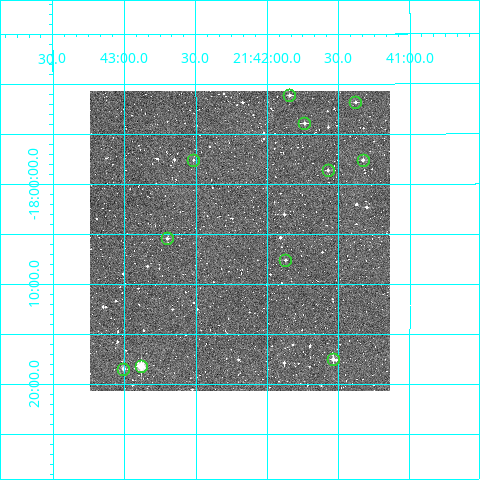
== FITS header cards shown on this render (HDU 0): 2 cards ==
NAXIS1  =                  300
NAXIS2  =                  300

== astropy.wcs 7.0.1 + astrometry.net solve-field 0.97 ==
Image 300 x 300 px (HDU 0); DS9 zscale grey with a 90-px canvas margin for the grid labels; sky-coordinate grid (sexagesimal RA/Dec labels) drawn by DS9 from the SOLVED WCS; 11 Tycho-2 reference stars matched to detected sources circled (green)
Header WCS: RA---TAN/DEC--TAN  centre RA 21:42:12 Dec -18:06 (325.55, -18.09 deg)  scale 6 arcsec/px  FOV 30.0' x 30.0'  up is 0 deg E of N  parity normal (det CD < 0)
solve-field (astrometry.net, Tycho-2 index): VERIFIED the header's WCS against the Tycho-2 star catalogue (verified at 2 index scales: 10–11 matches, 0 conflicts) and refined it, rather than solving blind
Solved WCS: RA---TAN-SIP/DEC--TAN-SIP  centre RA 21:42:12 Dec -18:06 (325.55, -18.09 deg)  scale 6 arcsec/px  FOV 30.0' x 30.0'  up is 0 deg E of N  parity normal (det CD < 0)
The solver's refit moves the header's centre by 1 arcsec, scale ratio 0.9995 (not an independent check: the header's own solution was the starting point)
Tycho-2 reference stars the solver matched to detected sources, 11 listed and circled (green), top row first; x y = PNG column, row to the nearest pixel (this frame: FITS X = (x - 90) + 1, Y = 300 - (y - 91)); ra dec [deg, ICRS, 3 dp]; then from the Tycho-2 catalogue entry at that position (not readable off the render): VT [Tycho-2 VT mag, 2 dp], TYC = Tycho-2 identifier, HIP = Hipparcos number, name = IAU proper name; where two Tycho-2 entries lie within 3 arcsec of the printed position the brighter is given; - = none
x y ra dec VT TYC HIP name
289 95 325.461 -17.852 11.22 6366-586-1 - -
355 102 325.345 -17.864 12.35 6366-632-1 - -
304 123 325.434 -17.899 11.59 6366-711-1 - -
193 160 325.629 -17.960 12.19 6366-117-1 - -
363 160 325.332 -17.960 11.89 6366-116-1 - -
328 170 325.394 -17.977 11.80 6366-177-1 - -
167 238 325.675 -18.091 12.62 6366-388-1 - -
285 260 325.468 -18.127 13.37 6366-301-1 - -
333 359 325.384 -18.293 11.07 6366-218-1 - -
141 366 325.721 -18.303 9.48 6366-257-1 107210 -
123 369 325.752 -18.308 10.91 6366-269-1 - -